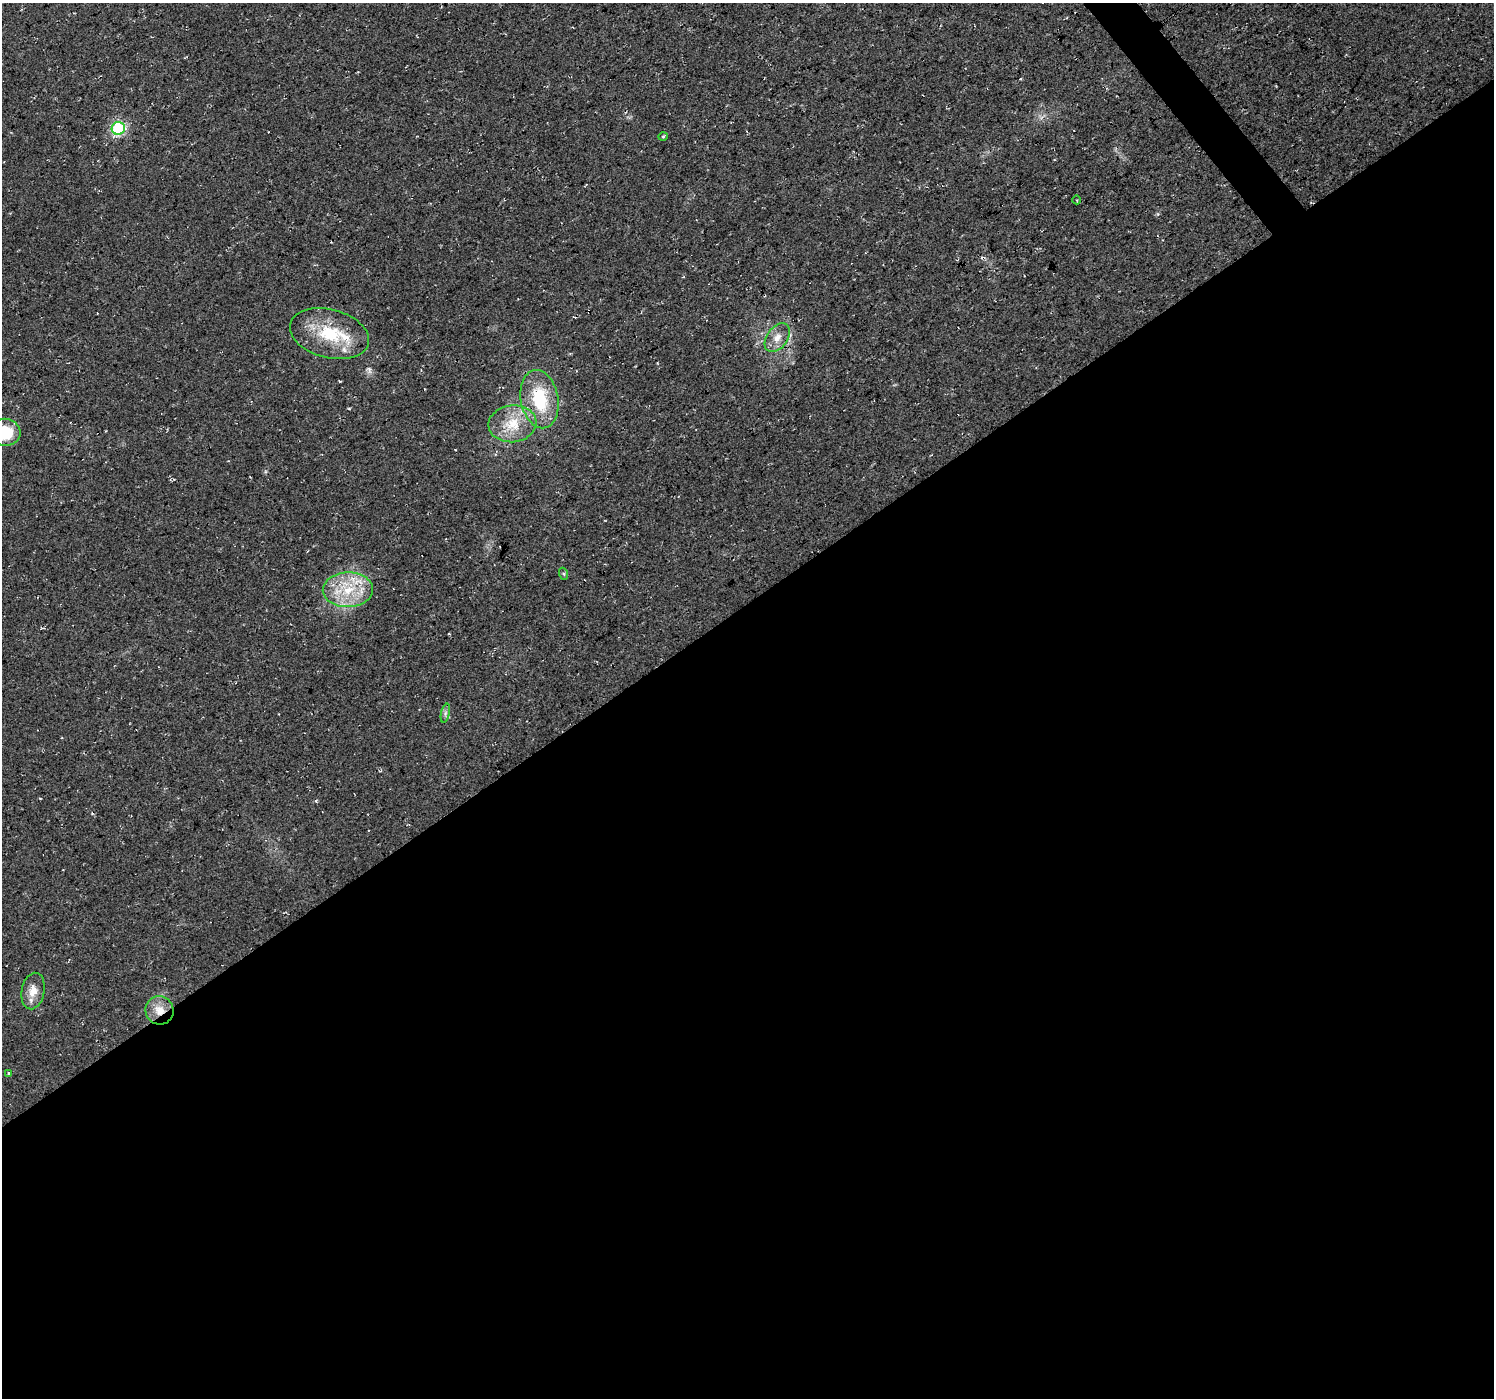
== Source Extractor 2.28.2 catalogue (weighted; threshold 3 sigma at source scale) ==
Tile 15 of 4 x 4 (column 3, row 4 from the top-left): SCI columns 2989-4480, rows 197-1592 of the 5972 x 5912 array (HDU 1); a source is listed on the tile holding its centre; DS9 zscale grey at full resolution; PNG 1496 x 1400 px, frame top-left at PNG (2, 3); each listed source drawn as its Kron ellipse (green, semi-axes under 4 px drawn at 4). Shown black and unused: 58% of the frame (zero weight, under 3 of 4 exposures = <1% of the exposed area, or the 3 px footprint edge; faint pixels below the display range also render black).
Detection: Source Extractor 2.28.2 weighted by HDU 2 'WHT'; one run over the whole footprint, this tile lists its part. Background 0.0202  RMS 0.0055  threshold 0.0249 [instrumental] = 3 sigma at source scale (4.5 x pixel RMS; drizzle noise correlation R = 1.50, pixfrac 1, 0.0396/0.0396 arcsec/px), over >= 5 px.
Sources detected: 17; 2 cosmic-ray / hot-pixel residue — neither listed nor drawn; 1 inside a brighter listed object's ellipse — not listed separately; the other 14 listed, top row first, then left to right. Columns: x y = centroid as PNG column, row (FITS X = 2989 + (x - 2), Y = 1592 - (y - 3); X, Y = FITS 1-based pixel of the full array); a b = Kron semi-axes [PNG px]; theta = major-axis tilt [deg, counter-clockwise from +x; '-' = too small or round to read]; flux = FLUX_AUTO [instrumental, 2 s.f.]
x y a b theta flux
118 128 7 6 - 69
663 136 5 3 - 0.59
1077 200 4 3 - 0.62
329 334 40 24 -15 29
777 338 16 10 55 6
539 399 29 18 -80 30
512 424 24 18 6 16
5 432 15 13 -7 19
564 574 6 4 -71 0.69
348 590 25 17 1 21
445 713 10 4 77 1.4
33 991 18 11 79 6.7
159 1010 14 14 - 8.5
9 1073 3 3 - 0.65
Overlapping masked pixels (flux is a lower limit): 1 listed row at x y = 159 1010
Isophote crosses this tile's border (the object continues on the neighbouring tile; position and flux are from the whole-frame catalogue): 1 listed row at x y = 5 432
Unlisted compact peaks at least as high as the median listed source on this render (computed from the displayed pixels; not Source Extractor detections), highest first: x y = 316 801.